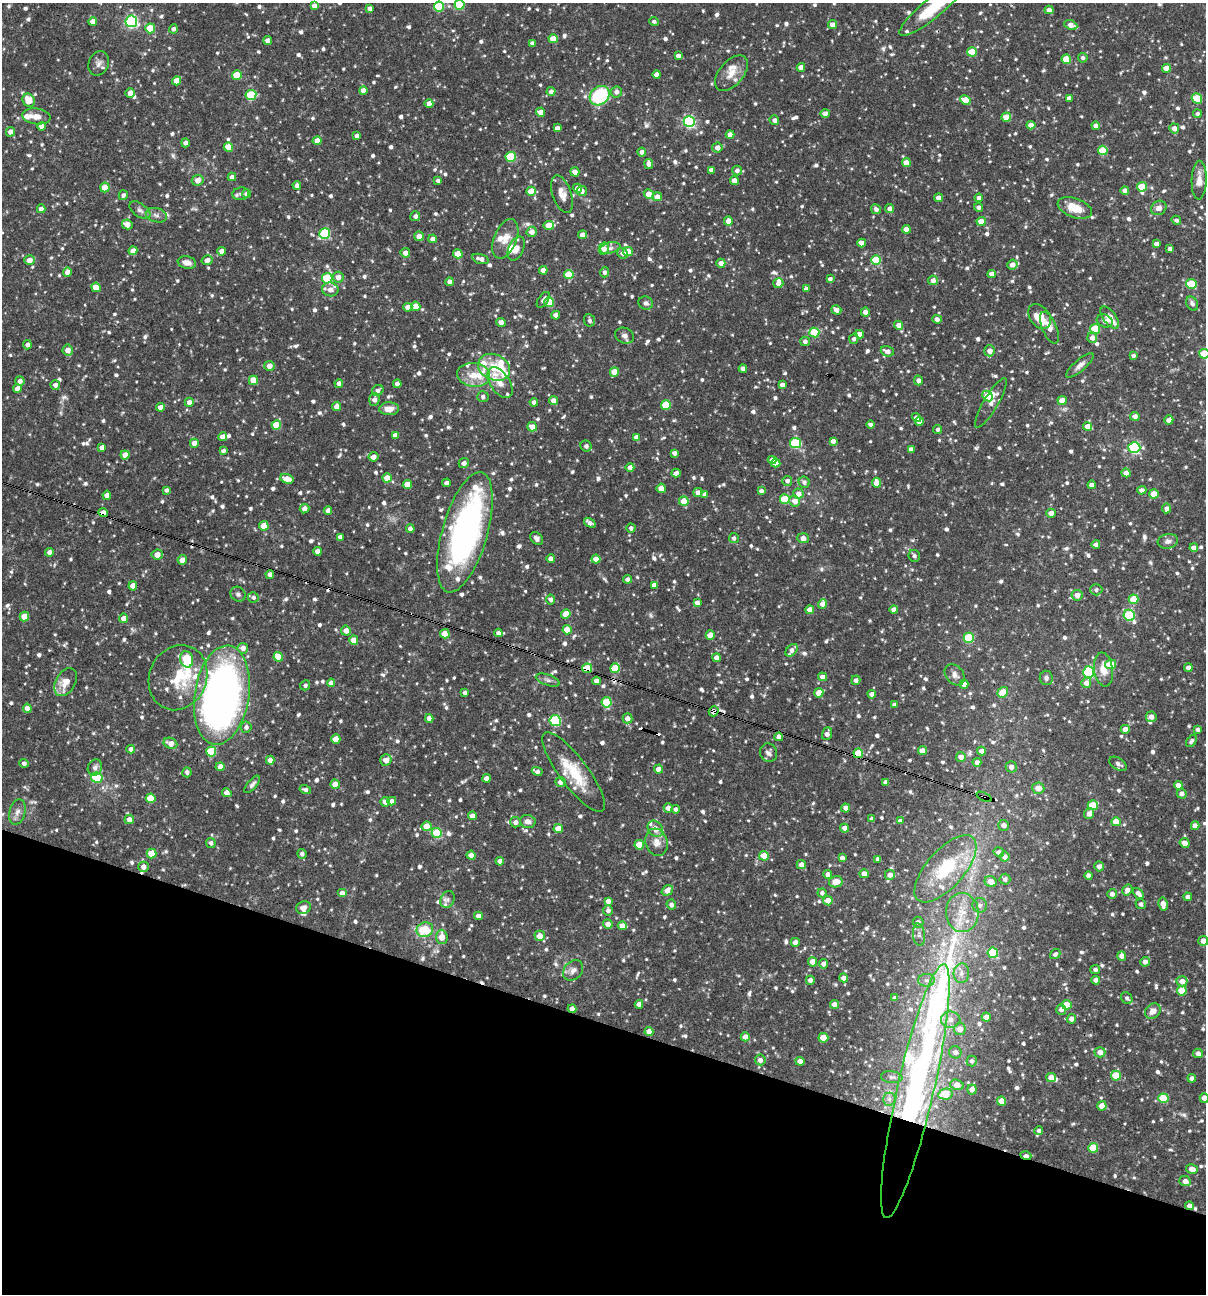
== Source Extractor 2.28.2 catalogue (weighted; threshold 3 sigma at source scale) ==
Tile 15 of 4 x 4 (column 3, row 4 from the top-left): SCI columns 2656-3859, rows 1-1292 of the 5187 x 5168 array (HDU 1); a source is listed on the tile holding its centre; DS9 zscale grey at full resolution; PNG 1208 x 1296 px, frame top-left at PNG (2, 3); each listed source drawn as its Kron ellipse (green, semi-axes under 4 px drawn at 4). Shown black and unused: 21% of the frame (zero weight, under 3 of 4 exposures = <1% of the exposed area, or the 3 px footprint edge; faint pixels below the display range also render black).
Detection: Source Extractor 2.28.2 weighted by HDU 2 'WHT'; one run over the whole footprint, this tile lists its part. Background 0.0862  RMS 0.0039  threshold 0.0174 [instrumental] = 3 sigma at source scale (4.5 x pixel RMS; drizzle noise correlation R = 1.50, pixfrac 1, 0.05/0.05 arcsec/px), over >= 5 px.
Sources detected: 1139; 1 too faint to see at this stretch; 9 cosmic-ray / hot-pixel residue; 1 long thin detection or spike segment (spike, bleed or trail) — neither listed nor drawn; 32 inside a brighter listed object's ellipse — not listed separately; of the other 1096, all 500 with FLUX_AUTO >= 1.14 (the completeness limit of this list) listed and drawn (596 fainter detections not listed), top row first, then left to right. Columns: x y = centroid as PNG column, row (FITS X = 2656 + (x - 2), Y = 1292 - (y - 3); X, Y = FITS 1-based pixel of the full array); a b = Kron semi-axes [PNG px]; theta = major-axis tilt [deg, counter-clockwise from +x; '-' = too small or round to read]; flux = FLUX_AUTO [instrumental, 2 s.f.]
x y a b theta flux
460 5 5 5 - 15
314 6 4 4 - 2.3
439 6 5 5 - 22
933 7 43 10 39 20
370 9 4 4 - 1.7
1049 10 4 4 - 2.6
93 21 4 4 - 3.3
131 21 6 6 - 58
654 21 4 4 - 1.2
832 25 4 4 - 2.5
1071 25 7 4 -24 3
150 28 5 5 - 11
173 29 4 4 - 1.3
553 39 4 4 - 5.5
268 41 4 4 - 2.8
532 43 4 4 - 1.4
972 52 5 4 - 10
678 56 4 4 - 2
1083 58 5 4 - 1.2
1066 59 5 4 - 11
99 63 12 9 67 2.3
801 67 4 4 - 3.3
1167 68 4 4 - 6
731 73 21 12 49 5.6
657 74 4 4 - 2.6
237 75 5 5 - 12
176 81 4 4 - 4.7
363 90 4 4 - 3.5
551 92 4 4 - 1.7
616 92 5 5 - 2
130 93 5 4 - 2.7
251 95 5 5 - 21
600 96 11 9 43 28
1069 98 4 4 - 2.3
1197 98 5 5 - 16
29 100 7 6 - 6.1
965 100 5 4 - 8.9
429 103 4 4 - 2.5
540 112 4 4 - 3.2
825 113 4 4 - 2.1
1197 114 4 4 - 1.3
36 116 14 8 -8 3.3
1006 117 5 4 - 7.5
774 120 5 4 - 1.5
689 122 5 5 - 54
1031 125 4 4 - 2.8
41 126 4 4 - 2.2
1096 126 4 4 - 2.3
557 128 4 4 - 1.9
1174 128 5 5 - 2.6
10 132 5 4 - 2.1
730 135 4 4 - 2.9
357 136 4 4 - 1.7
317 141 4 4 - 4
185 143 4 4 - 1.6
228 147 4 4 - 7.2
717 148 5 5 - 2.3
1103 150 5 4 - 15
642 152 4 4 - 1.8
511 157 5 5 - 21
906 163 4 4 - 3.9
649 164 5 4 - 1.8
711 170 4 4 - 1.8
737 170 5 5 - 1.5
575 172 4 4 - 2.7
232 177 4 4 - 2.3
198 180 6 5 - 3
438 180 4 3 - 1.2
1199 180 19 7 88 3.6
734 181 4 4 - 3.7
297 185 4 4 - 1.9
105 187 5 4 - 8.8
1142 187 5 4 - 9.6
577 188 4 4 - 3
531 191 4 4 - 6.3
582 191 5 5 - 1.7
1125 191 4 4 - 2.8
241 194 8 6 9 1.5
247 194 4 4 - 1.7
562 194 19 9 -71 3.8
649 194 5 4 - 5.2
123 195 5 4 - 1.3
657 197 5 4 - 3.3
939 198 4 4 - 3.1
979 198 4 4 - 2.7
979 207 4 4 - 1.4
1075 208 18 9 -20 7.6
1159 208 8 7 - 2.3
41 209 4 4 - 2.5
876 209 5 4 - 1.5
890 209 4 4 - 2
140 210 12 6 -35 1.6
156 215 11 7 -16 1.7
415 216 5 5 - 1.5
1176 220 5 4 - 1.2
728 221 4 4 - 3.7
981 221 4 4 - 4.4
127 224 5 5 - 3.8
549 225 5 4 - 6.8
906 229 4 4 - 4
532 232 5 5 - 2.7
325 234 5 5 - 29
582 235 4 4 - 3
419 236 5 4 - 3
433 239 4 4 - 2.6
505 239 21 11 68 5
862 243 4 4 - 2.7
1156 244 4 4 - 1.7
610 248 10 5 13 1.3
516 249 13 7 66 2.7
604 249 6 5 - 2.9
1170 249 4 4 - 1.6
133 251 4 4 - 3.1
221 251 4 4 - 2.5
628 251 5 4 - 6.4
405 253 5 4 - 2.6
622 253 5 5 - 1.3
458 254 5 4 - 6.3
481 259 8 4 -15 2.4
30 260 5 4 - 2.7
207 260 5 4 - 2.4
876 260 5 5 - 15
187 263 9 6 -11 3
721 263 4 4 - 2.5
1012 265 5 5 - 2.7
543 270 4 4 - 3
67 272 4 4 - 2.9
605 272 5 4 - 1.5
569 274 5 4 - 11
992 274 4 4 - 2.7
338 277 5 5 - 3.1
327 278 5 5 - 25
830 279 4 4 - 1.4
933 280 5 5 - 2.6
450 282 4 4 - 2.5
778 283 5 5 - 2.3
1191 284 5 5 - 15
96 287 5 4 - 5.9
330 289 8 7 - 2.6
806 289 4 4 - 1.4
543 300 9 5 56 1.4
549 302 5 5 - 7.7
646 303 7 6 - 1.1
1192 304 7 5 -58 1.2
416 306 5 4 - 7.3
408 307 4 4 - 2.7
836 310 5 4 - 2.5
865 312 4 4 - 1.9
556 315 4 4 - 2.8
1040 316 14 10 -51 7.5
1110 317 13 6 -53 5.4
937 319 5 4 - 1.8
589 320 6 5 - 1.3
1105 321 8 6 -20 1.6
501 322 4 4 - 1.7
899 325 4 4 - 3
1049 328 17 7 -68 3.1
1095 329 5 5 - 13
814 333 5 5 - 15
860 334 4 4 - 2.9
625 336 10 7 -24 1.7
1092 338 5 5 - 2.5
854 339 5 4 - 1.3
805 341 5 4 - 1.7
27 345 4 4 - 1.5
68 350 5 5 - 3
887 351 7 5 -19 2.4
990 351 5 5 - 3.2
1204 354 5 5 - 14
1133 356 4 3 - 1.2
1080 365 17 6 41 2.1
269 366 5 5 - 3
494 367 17 12 -25 8.2
743 369 4 4 - 2
614 372 5 4 - 6
473 375 17 12 -8 6.6
253 380 5 4 - 8
918 380 5 4 - 1.5
20 381 4 4 - 1.5
339 383 4 4 - 1.9
500 383 17 9 -56 3.4
397 384 4 4 - 1.6
55 385 5 4 - 1.9
782 385 4 4 - 2.6
17 389 4 4 - 2.8
378 390 6 5 - 1.6
483 396 6 5 - 1.2
988 396 6 4 -43 7.4
374 400 6 5 - 2.1
553 400 4 4 - 2.5
1062 400 4 4 - 4.6
189 402 4 4 - 2.4
534 402 4 4 - 1.5
991 403 28 7 59 3.2
666 405 5 5 - 14
336 406 4 4 - 2.8
160 407 4 4 - 2.8
389 409 10 6 2 3.4
1135 416 5 4 - 2.5
916 418 4 4 - 2.8
1169 420 5 4 - 2.5
919 422 4 4 - 2.6
276 425 5 5 - 11
870 425 4 4 - 1.2
532 427 5 4 - 3.2
1088 427 4 4 - 4.4
938 429 4 4 - 1.2
395 435 4 4 - 2.5
223 437 4 4 - 3.3
636 437 4 4 - 2.7
833 441 4 4 - 1.7
194 443 4 4 - 3.1
795 443 5 5 - 25
586 446 6 5 - 1.7
102 447 4 4 - 2
1134 447 6 5 - 49
911 449 4 4 - 2.8
223 451 4 4 - 1.3
674 453 4 4 - 1.8
125 455 4 4 - 3.7
374 457 5 4 - 2.8
772 460 4 4 - 2.6
464 463 5 4 - 1.6
776 463 4 4 - 2.9
630 467 4 4 - 2.4
676 473 5 4 - 1.9
1126 473 4 4 - 2.7
387 478 4 4 - 6.3
287 479 7 4 -17 3.7
787 481 5 5 - 1.6
804 482 6 5 - 1.4
447 483 4 4 - 2
876 483 5 4 - 4.1
407 485 4 4 - 5.9
1092 485 4 4 - 2.8
661 488 4 4 - 4.3
166 490 4 4 - 1.2
1142 490 4 4 - 1.7
761 491 4 4 - 1.6
698 492 4 4 - 2.1
705 494 4 4 - 1.8
798 494 5 5 - 2.5
1154 494 5 4 - 7.9
107 495 4 4 - 3
785 499 5 5 - 16
684 501 5 4 - 6.4
795 501 5 5 - 3
1167 508 5 4 - 1.6
304 509 5 4 - 2.4
328 511 4 4 - 2.9
103 513 4 4 - 3.3
1051 513 5 4 - 2.6
590 523 6 4 -35 1.8
264 526 5 4 - 7.1
631 528 4 4 - 1.4
410 529 4 4 - 1.4
465 532 62 22 74 130
340 537 4 4 - 2.2
537 538 7 5 -49 1.6
734 538 5 5 - 1.2
803 538 5 5 - 3.1
1168 541 10 7 10 1.7
1096 544 4 4 - 1.6
1194 548 4 4 - 2.6
317 551 4 4 - 2.6
49 552 4 4 - 1.9
157 555 6 5 - 3.4
914 556 6 5 - 1.2
551 559 4 4 - 2.5
596 559 4 4 - 5
182 560 5 5 - 2.8
270 574 4 4 - 2.2
627 579 4 4 - 1.6
654 585 4 4 - 2.8
133 586 4 4 - 3.4
1096 590 6 5 - 1.1
238 594 8 7 - 1.2
1077 595 5 5 - 2.8
253 597 5 5 - 1.2
550 599 5 4 - 1.6
1134 599 5 4 - 8.7
697 603 4 4 - 2.5
822 604 5 4 - 3.3
810 610 4 4 - 3.9
894 610 4 4 - 2.6
566 614 5 4 - 6.9
1129 615 6 5 - 34
24 617 5 4 - 7.2
123 618 5 4 - 2.6
567 630 4 4 - 8.7
346 631 5 5 - 2.8
498 633 4 4 - 1.8
445 634 4 4 - 6.9
710 635 4 4 - 6.4
969 638 5 5 - 22
354 640 4 4 - 5
243 648 5 5 - 2.8
792 650 7 5 48 2
278 657 5 4 - 7.4
717 658 4 4 - 2.7
187 659 8 6 -71 21
1110 664 5 4 - 8.6
587 668 5 5 - 9.5
615 668 5 5 - 11
1188 668 4 4 - 2.1
1103 670 17 9 -82 5.1
1088 672 5 5 - 44
955 675 12 8 -50 2.1
822 677 4 4 - 2.3
178 678 33 28 66 18
1046 678 7 6 - 1.4
548 680 12 5 -19 1.3
856 680 5 4 - 1.7
597 681 4 4 - 2.9
66 682 15 10 60 5.8
331 683 4 4 - 2.4
1086 683 5 5 - 2.6
964 684 4 4 - 2.9
305 685 5 4 - 1.2
1003 692 5 5 - 11
465 693 4 3 - 1.3
819 693 4 4 - 5.8
872 694 4 4 - 2.5
222 695 50 27 81 230
607 702 5 5 - 18
894 705 4 3 - 1.4
27 708 5 4 - 2.4
714 711 5 4 - 2.5
1151 717 5 5 - 2.3
429 718 4 4 - 2.9
627 718 5 5 - 2.6
555 721 5 5 - 28
246 727 5 5 - 1.6
1125 729 4 4 - 3
1198 730 4 3 - 1.3
827 734 6 5 - 2.2
779 737 4 4 - 2.5
336 739 4 4 - 6.3
1191 741 7 4 59 1.2
170 743 7 5 -24 3.2
131 749 4 4 - 1.6
211 751 5 5 - 16
922 751 4 4 - 3.6
981 751 4 4 - 2.4
769 753 9 8 - 1.6
858 753 5 4 - 11
961 757 5 5 - 2.7
270 760 4 4 - 2.7
386 760 6 5 - 3.4
977 762 4 4 - 2.2
24 763 5 4 - 1.2
1118 764 10 5 -32 1.5
220 767 4 4 - 3
1011 767 5 5 - 2.1
95 768 8 7 - 1.8
658 769 4 4 - 2.8
537 771 5 3 - 1.6
187 772 5 4 - 1.4
574 772 48 14 -53 15
97 778 6 5 - 16
486 778 4 4 - 2.8
560 782 5 5 - 2.1
885 782 4 4 - 1.7
252 784 11 4 49 1.3
335 784 4 4 - 4.3
1178 785 4 4 - 3.2
1038 788 6 6 - 3.3
305 789 6 4 -14 1.4
227 793 5 4 - 2.7
1182 794 5 4 - 1.8
984 797 8 4 -24 3.2
151 798 5 5 - 11
392 801 4 4 - 2.2
385 802 4 4 - 2.5
1093 805 5 5 - 13
668 808 4 4 - 2.5
846 808 4 4 - 1.8
675 809 4 4 - 1.2
17 812 13 8 74 2.2
1089 813 5 5 - 2.3
472 816 4 4 - 2.8
129 819 5 4 - 2.8
872 819 4 4 - 1.5
528 821 8 6 -7 2.6
900 821 4 4 - 2.4
515 822 5 5 - 1.7
1116 822 5 4 - 6.4
1004 825 5 5 - 2.2
427 826 5 5 - 5.6
1195 826 4 4 - 2.7
845 828 4 4 - 2.7
558 829 4 4 - 5.7
655 829 9 7 -55 3.4
437 833 5 5 - 17
657 842 14 11 -72 3.4
211 843 5 5 - 1.3
1185 843 5 4 - 3.1
639 845 5 4 - 9.5
999 852 5 4 - 1.5
151 854 5 5 - 8
302 854 5 4 - 1.4
471 855 4 4 - 3
764 856 5 4 - 5.9
1005 857 5 5 - 2.3
842 858 4 4 - 1.7
878 859 4 4 - 2.2
500 861 4 4 - 2.3
801 865 4 4 - 2.4
1099 866 5 4 - 2.3
143 867 5 5 - 2.4
945 869 42 18 49 26
828 874 4 4 - 2.4
864 874 4 4 - 3
890 875 5 5 - 2.4
1089 875 4 4 - 2.4
1005 879 5 5 - 1.3
991 881 6 5 - 4.1
836 882 7 5 11 3.8
667 890 6 5 - 3.7
1127 890 6 4 57 2.1
342 893 5 4 - 2.7
822 893 4 4 - 1.3
1138 893 6 4 -47 2
1112 894 5 5 - 2.2
1188 897 4 4 - 1.5
448 899 9 6 66 1.4
608 901 4 4 - 2.1
828 901 4 4 - 5.8
1141 904 5 5 - 1.3
1163 904 6 4 -80 3.6
671 905 5 4 - 1.6
980 905 7 7 - 1.6
304 908 7 6 - 2
608 910 5 5 - 1.4
962 912 19 16 -86 9.5
478 916 4 4 - 2.4
918 922 5 5 - 1.4
608 924 5 4 - 2.6
622 926 4 4 - 3.8
425 930 8 7 - 13
919 935 11 6 -85 1.5
540 936 5 5 - 4.2
442 937 7 6 - 4.5
1203 941 5 5 - 3.4
795 942 4 4 - 2.5
993 953 5 5 - 19
1055 954 5 4 - 1.2
1122 956 4 4 - 2.5
813 962 4 4 - 5.4
1145 962 5 4 - 2
824 964 5 4 - 1.8
573 970 11 8 47 2.2
1095 970 5 4 - 1.3
961 973 10 7 87 2.5
844 978 4 4 - 2.6
810 980 4 4 - 2.1
926 980 8 6 1 1.5
1096 980 4 4 - 2.7
1182 981 5 5 - 3
1182 991 5 5 - 8.6
895 998 4 4 - 1.5
1127 998 6 5 - 1.2
639 1004 4 4 - 2.4
835 1005 4 4 - 3.3
1066 1005 5 4 - 9.3
572 1009 4 4 - 2.8
1061 1009 5 5 - 1.8
1153 1011 8 7 - 3
986 1017 4 4 - 3.6
1071 1019 5 4 - 2.2
951 1020 10 8 -6 2.8
960 1029 6 6 - 3.3
649 1031 4 4 - 3.7
745 1037 4 4 - 4
823 1038 5 5 - 9.1
955 1052 6 6 - 1.8
1100 1052 5 5 - 3.5
1198 1053 5 4 - 2
760 1060 5 5 - 1.9
800 1061 4 4 - 2.6
972 1061 5 5 - 1.3
1116 1076 5 5 - 10
892 1077 11 6 -7 1.4
1051 1077 5 4 - 4.1
1192 1078 4 4 - 1.5
957 1085 7 5 -14 4.3
972 1089 5 4 - 3.2
915 1091 130 18 77 210
945 1094 7 5 12 9.1
1163 1098 5 5 - 18
1204 1098 5 4 - 3.3
889 1099 6 6 - 1.3
1002 1101 5 4 - 5.1
1102 1106 5 4 - 6.1
1039 1130 4 4 - 1.3
1093 1148 5 5 - 13
1026 1156 5 3 - 2.6
1192 1169 6 4 -14 3.1
1185 1181 6 5 - 3.1
1189 1206 4 4 - 2.5
Overlapping masked pixels (flux is a lower limit): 10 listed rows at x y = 103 513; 465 532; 587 668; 714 711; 858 753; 984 797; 572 1009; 915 1091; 1026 1156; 1189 1206
Isophote crosses this tile's border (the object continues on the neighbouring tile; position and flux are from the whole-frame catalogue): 6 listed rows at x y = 460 5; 439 6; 933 7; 1204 354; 1203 941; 1204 1098